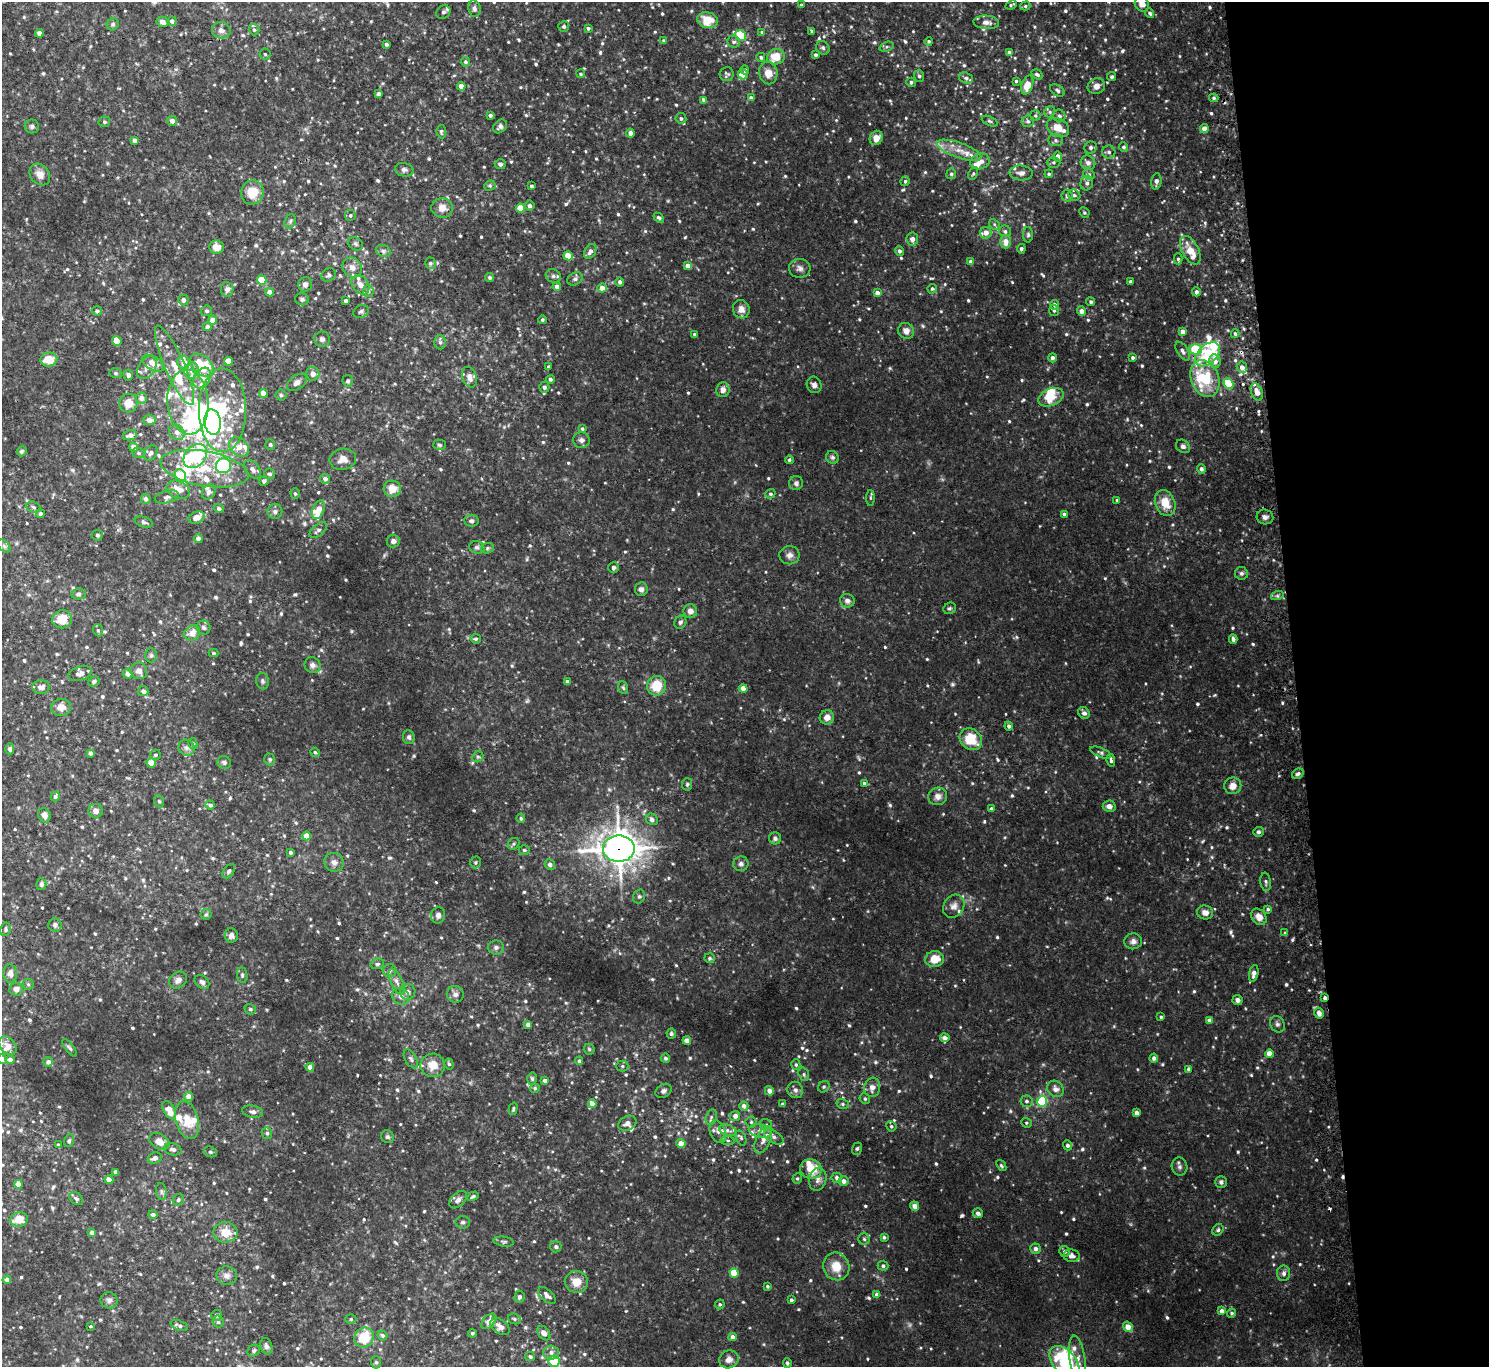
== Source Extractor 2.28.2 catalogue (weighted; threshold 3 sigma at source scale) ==
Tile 6 of 3 x 3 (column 3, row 2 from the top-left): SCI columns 3000-4486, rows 1499-2863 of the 4513 x 4444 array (HDU 1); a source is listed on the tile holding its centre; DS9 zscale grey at full resolution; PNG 1491 x 1369 px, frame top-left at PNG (2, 2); each listed source drawn as its Kron ellipse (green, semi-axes under 4 px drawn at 4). Shown black and unused: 13% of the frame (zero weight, under 2 of 3 exposures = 3% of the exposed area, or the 3 px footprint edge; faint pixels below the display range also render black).
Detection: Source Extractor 2.28.2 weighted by HDU 2 'WHT'; one run over the whole footprint, this tile lists its part. Background 0.0532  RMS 0.01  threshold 0.045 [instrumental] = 3 sigma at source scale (4.5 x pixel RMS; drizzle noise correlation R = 1.50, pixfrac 1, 0.05/0.05 arcsec/px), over >= 5 px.
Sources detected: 938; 1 too faint to see at this stretch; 5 inside a brighter object's white glare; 2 cosmic-ray / hot-pixel residue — neither listed nor drawn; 57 inside a brighter listed object's ellipse — not listed separately; of the other 873, all 500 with FLUX_AUTO >= 1.6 (the completeness limit of this list) listed and drawn (373 fainter detections not listed), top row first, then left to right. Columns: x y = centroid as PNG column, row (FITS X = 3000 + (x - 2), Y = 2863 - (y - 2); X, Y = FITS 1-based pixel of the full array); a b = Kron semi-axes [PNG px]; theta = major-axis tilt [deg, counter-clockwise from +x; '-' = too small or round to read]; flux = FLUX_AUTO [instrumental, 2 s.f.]
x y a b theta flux
1142 4 8 7 - 7
801 5 4 3 - 1.7
1011 5 6 3 24 1.6
1025 6 5 4 - 1.9
474 9 8 6 -80 3.5
443 12 7 6 - 2.9
1150 13 5 4 - 2.6
707 20 10 8 -11 19
172 21 5 4 - 3.6
162 22 6 5 - 3.3
986 22 13 6 -4 5.9
113 24 6 5 - 1.8
564 26 5 5 - 1.9
588 28 4 4 - 2
221 30 9 8 - 5.5
254 30 6 5 - 2.3
812 31 4 3 - 1.8
762 32 4 4 - 1.8
39 33 4 4 - 5.5
740 35 6 5 - 43
664 41 4 4 - 3.3
929 41 4 4 - 1.6
734 42 6 6 - 2.7
386 44 4 3 - 2.6
887 47 7 4 19 2
823 48 7 6 - 2.5
1009 52 4 4 - 2.6
265 54 5 5 - 1.7
816 55 4 4 - 2.6
761 57 4 4 - 1.7
776 57 9 7 14 17
465 62 4 4 - 2.2
745 70 4 4 - 2.5
768 73 11 9 -79 11
581 74 4 4 - 1.6
727 74 7 7 - 2.4
743 74 5 5 - 8.9
1037 74 6 4 -33 2.7
919 76 6 5 - 2.3
1112 77 4 4 - 1.9
966 78 7 5 -18 2.7
1016 81 3 3 - 1.6
911 82 5 4 - 2.5
1027 85 10 5 72 16
461 86 4 4 - 6.7
1096 86 9 7 23 5.2
1057 90 8 5 -35 2.4
378 94 4 4 - 3
751 98 4 4 - 3.4
1214 98 4 4 - 1.7
704 100 4 3 - 3.9
1050 112 6 5 - 1.6
490 115 3 3 - 2.5
1035 116 5 5 - 1.7
1059 116 6 6 - 3.1
681 118 5 5 - 2.7
172 121 5 5 - 5.3
990 121 8 4 -24 1.9
1028 121 6 5 - 2.1
104 122 6 5 - 1.7
32 126 7 7 - 2.7
500 126 8 6 43 3.5
1058 128 12 8 -30 12
1204 129 4 4 - 10
441 132 7 4 -83 1.8
630 133 4 4 - 5.2
876 138 7 6 - 8.5
135 140 4 4 - 5.4
1056 140 7 6 - 2.7
1123 147 5 4 - 2.1
1091 148 6 6 - 2.6
959 150 23 7 -20 13
1109 152 6 6 - 3
1058 156 5 4 - 4.2
980 162 10 7 18 7.7
1053 162 7 5 1 2
1088 163 7 7 - 4.7
500 164 5 5 - 2.5
404 170 9 6 -11 3.1
973 173 7 4 63 1.7
1021 173 11 7 -4 5.2
951 174 5 5 - 2
1049 174 4 3 - 1.8
1089 174 6 5 - 1.9
40 175 12 9 -50 7.5
905 181 5 4 - 2.1
1156 181 8 5 83 3.4
1087 183 7 6 - 3.8
490 186 6 5 - 1.7
531 186 4 3 - 1.9
252 192 12 11 - 20
1074 195 6 5 - 2.3
1067 196 6 5 - 4
530 205 5 5 - 3
442 208 10 10 - 8.9
520 208 4 4 - 19
1084 212 5 5 - 1.6
350 215 6 6 - 2.3
659 218 6 4 -42 2.3
290 221 7 5 69 2.3
994 224 6 4 -47 1.8
1005 231 6 5 - 2.8
986 233 6 5 - 6.6
1028 235 8 5 90 2.1
912 239 6 6 - 4.8
1005 242 7 5 -88 9.6
356 244 8 6 -33 2.3
217 247 7 6 - 11
1021 249 5 4 - 2
1190 250 15 8 -62 14
383 251 8 6 -22 2.4
590 251 8 5 58 5
899 251 5 4 - 2.9
568 256 5 4 - 13
1178 259 6 4 -90 1.6
971 262 4 4 - 3.6
430 263 6 5 - 1.9
688 266 4 4 - 6.7
352 268 10 9 - 6.8
800 268 10 9 - 4.7
329 275 7 6 - 2.2
553 276 8 6 -31 3.1
490 278 5 4 - 1.7
575 279 8 6 28 2.8
262 280 5 4 - 29
620 282 4 4 - 3.3
1131 282 3 3 - 2.2
305 284 7 7 - 4
360 285 10 8 -54 6.3
557 287 4 4 - 4.8
602 288 4 4 - 7.7
227 289 7 6 - 4.3
932 289 5 4 - 1.6
368 291 6 5 - 2.1
270 292 4 4 - 6.6
1196 292 4 4 - 3.7
877 293 4 4 - 5.5
302 299 7 6 - 2.6
183 300 5 5 - 3.8
346 301 4 4 - 3
1091 302 4 4 - 2.1
1055 305 4 4 - 3.8
741 309 9 8 - 6.8
1054 310 5 5 - 2
97 311 5 5 - 2.3
207 311 5 5 - 2.2
361 311 8 6 25 2.6
1081 311 5 4 - 6.9
213 320 4 4 - 11
542 320 4 4 - 2
207 327 4 4 - 3.7
906 331 8 7 - 6.7
1182 332 4 4 - 6.3
694 334 3 3 - 2.3
1235 334 4 3 - 1.9
322 339 7 7 - 3.1
117 341 5 4 - 25
440 342 7 6 - 2.5
1195 349 6 5 - 34
1183 351 10 5 -58 3.8
1208 354 14 9 45 48
1052 358 4 4 - 3.5
1133 358 4 4 - 2.5
49 359 8 7 - 17
228 361 4 4 - 19
1215 361 7 5 -79 6.4
153 363 12 7 -31 11
184 363 6 6 - 7.7
174 365 43 10 -66 25
202 365 14 9 -44 40
549 367 3 3 - 2.2
1242 367 6 5 - 5.6
147 368 13 8 55 5.9
191 371 8 7 - 4.5
115 373 6 5 - 1.8
313 374 7 6 - 4.6
128 375 5 4 - 2.5
469 377 10 7 -69 6.1
202 378 11 8 57 6.3
550 379 4 4 - 2.2
1205 379 19 14 -69 65
348 381 6 5 - 1.9
297 382 11 7 36 4.9
1228 384 5 5 - 46
814 385 8 7 - 3.9
544 387 5 5 - 3.5
723 390 7 6 - 5.5
1257 392 9 5 -68 8.2
263 393 4 4 - 10
281 395 5 5 - 1.9
1051 397 13 8 24 18
141 398 6 5 - 6.6
188 402 32 20 -86 47
128 403 9 9 - 12
222 410 42 23 -89 68
149 420 6 5 - 6.1
213 422 13 8 -84 140
582 429 4 4 - 1.7
177 432 8 7 - 5.6
130 435 7 5 12 5.1
581 440 8 8 - 4
270 444 5 5 - 2.2
439 445 6 5 - 1.9
1183 446 7 6 - 2.9
134 447 4 4 - 8.4
239 447 11 8 -44 11
22 451 5 4 - 1.7
138 453 6 5 - 1.8
151 453 8 6 58 3.5
195 456 14 10 46 84
832 457 6 6 - 2.2
343 459 13 10 11 8.1
789 460 4 4 - 1.8
223 466 7 7 - 96
204 469 44 17 -10 51
252 469 10 6 -50 4.3
1201 469 5 4 - 3
269 474 5 5 - 2.2
180 476 7 5 -73 84
325 479 5 5 - 4.1
264 481 4 4 - 3.5
796 483 7 7 - 3.4
392 489 8 8 - 14
178 490 12 8 -25 12
209 492 8 6 62 3.5
295 494 5 4 - 2
770 494 5 4 - 1.8
167 497 12 6 13 3.9
870 498 8 4 88 1.6
146 499 5 5 - 3.1
1117 500 3 3 - 1.7
1165 503 13 9 -68 17
33 507 7 5 -19 2.1
219 508 5 4 - 2.5
318 510 10 5 68 11
275 512 7 7 - 3.3
40 514 4 4 - 3.1
1064 514 4 4 - 2.7
1265 517 8 7 - 3.7
197 518 8 6 21 7.4
471 521 7 6 - 2.9
144 522 9 5 -18 2.2
318 530 10 5 41 3.2
97 535 5 5 - 1.9
198 538 4 4 - 5.6
393 541 6 6 - 3.6
4 546 8 5 -45 2.3
477 547 7 6 - 2.6
487 548 6 5 - 1.8
789 555 10 9 - 5
614 568 6 5 - 2.7
1241 573 6 6 - 2.6
641 589 7 6 - 3.8
78 594 7 5 9 2.2
1277 596 6 4 18 1.8
847 601 7 7 - 4.1
950 608 6 5 - 1.9
690 611 7 7 - 5.9
62 619 10 9 - 17
680 622 7 5 60 2.2
204 628 7 6 - 3.1
98 630 6 5 - 1.7
192 633 8 7 - 11
476 639 5 4 - 1.8
1233 639 4 4 - 3.2
214 653 5 4 - 1.6
151 655 7 6 - 2
313 665 8 7 - 4.5
139 671 9 8 - 5.7
80 673 12 7 17 4.6
128 674 5 4 - 6.1
94 681 6 5 - 2.1
262 681 8 6 -79 2.4
567 682 3 3 - 2.2
656 686 10 9 - 22
41 687 8 7 - 5
623 688 6 5 - 1.6
743 688 4 4 - 11
143 691 5 5 - 4.2
61 707 10 8 11 8.5
1084 713 6 5 - 3.1
827 717 7 7 - 6.9
1009 726 4 4 - 3.1
409 737 7 6 - 2.6
971 739 12 10 -43 26
193 744 5 4 - 1.7
186 748 8 7 - 3.7
10 749 5 4 - 2.5
315 752 5 4 - 1.8
90 753 4 4 - 2.9
1101 753 11 4 -22 2.5
155 755 5 5 - 2
478 757 6 5 - 1.8
270 759 6 5 - 1.7
1111 760 6 4 -81 2.8
224 762 7 6 - 2.3
151 763 4 4 - 13
1298 774 6 5 - 2.3
864 783 4 4 - 2.1
687 784 6 5 - 1.6
1233 786 8 8 - 7.6
55 796 5 4 - 2.6
938 796 9 8 - 6.1
159 801 6 5 - 1.7
210 805 5 4 - 2.8
1109 806 6 5 - 5
991 809 4 3 - 3.4
96 811 7 6 - 5
44 815 7 6 - 4.8
521 818 5 4 - 2
652 819 6 5 - 2.7
1258 832 5 5 - 1.9
306 836 4 4 - 14
775 838 6 6 - 2.6
514 844 6 5 - 1.8
619 849 16 13 0 1200
524 850 5 4 - 1.8
290 852 4 3 - 2.2
334 862 10 9 - 5.5
475 862 6 5 - 1.8
550 864 5 5 - 3.9
741 864 7 7 - 3.5
229 871 8 5 53 2.6
1266 882 9 5 -81 2.4
41 884 6 5 - 2.3
639 896 7 5 75 2.4
954 906 12 10 54 6.5
1268 909 4 4 - 1.9
1205 912 8 7 - 6.4
206 914 5 5 - 1.7
438 915 8 7 - 4
1259 917 9 7 -53 7.4
55 925 6 6 - 3.1
5 929 7 5 80 2.1
1285 933 4 3 - 1.6
231 935 7 6 - 4.3
1133 941 9 8 - 4.3
496 947 8 7 - 3.1
709 958 5 5 - 2
934 959 9 8 - 15
377 964 7 5 14 2.1
389 971 7 6 - 2.3
1254 973 9 4 77 4.7
10 974 9 7 -87 5.3
242 975 8 5 -82 2.1
178 980 10 7 38 4.4
202 982 8 6 -39 3.6
397 982 14 6 -66 5.1
28 984 6 5 - 1.8
16 989 7 6 - 5.2
408 992 8 7 - 4.5
455 994 8 8 - 4.3
401 996 9 8 - 6
1324 998 4 3 - 2.9
1238 1000 5 5 - 3.9
250 1009 6 5 - 2.3
1319 1013 5 4 - 6
1161 1017 3 3 - 1.6
1209 1020 4 4 - 5.9
528 1024 4 4 - 4
1277 1024 8 7 - 3.1
671 1033 5 4 - 1.7
945 1038 5 4 - 5.2
687 1040 4 4 - 6.8
8 1045 10 7 -46 6.5
69 1048 10 4 -52 2.2
589 1049 5 5 - 1.6
1269 1054 4 4 - 12
665 1058 4 4 - 2.6
1154 1058 4 4 - 3.3
2 1059 5 4 - 3.6
411 1059 10 5 -60 3
10 1060 5 4 - 3.6
579 1061 4 4 - 2
48 1062 5 5 - 3.9
449 1064 6 4 -73 1.8
433 1065 12 11 - 14
796 1065 5 4 - 1.6
622 1066 6 5 - 1.8
310 1067 4 4 - 7.4
1189 1069 4 4 - 3.5
804 1074 7 5 -71 2.1
532 1079 6 4 -87 2
545 1080 4 4 - 3.2
824 1087 6 5 - 1.8
872 1087 10 8 79 6.9
535 1088 5 4 - 1.7
1055 1089 9 7 -46 5.5
795 1090 8 7 - 4.3
663 1091 9 6 30 3
769 1091 5 4 - 6
189 1097 4 4 - 11
865 1099 6 5 - 1.8
1027 1101 6 6 - 2.5
1042 1101 5 5 - 86
592 1104 4 4 - 11
782 1104 4 3 - 2.2
843 1104 6 5 - 1.9
744 1106 5 4 - 4.1
513 1109 6 3 75 1.6
169 1110 9 5 -61 13
253 1112 10 6 -11 4
1137 1113 4 4 - 5
735 1116 5 5 - 5.1
711 1117 8 5 71 2.2
187 1120 19 11 -75 18
751 1122 5 5 - 1.9
627 1123 9 7 28 5
1026 1123 5 4 - 1.6
766 1125 6 5 - 2
891 1126 5 5 - 1.8
728 1130 9 5 -20 2.8
760 1131 12 6 -11 5.6
718 1132 12 7 -70 6
267 1133 6 5 - 2.2
387 1137 7 6 - 2.5
774 1137 11 6 -33 3.8
741 1138 8 5 -68 2
727 1140 7 4 -7 1.9
763 1140 14 7 66 7.1
69 1141 6 5 - 2
159 1141 10 7 -30 9.7
681 1144 4 4 - 11
58 1145 4 4 - 1.9
1067 1145 5 4 - 2.8
173 1149 9 6 -14 4.1
857 1149 6 5 - 1.7
210 1152 7 5 -21 1.8
155 1158 7 5 20 3.7
1001 1165 6 4 -52 1.7
1180 1167 9 7 -79 3.3
811 1169 11 9 -19 18
116 1172 4 4 - 5.2
797 1178 5 5 - 1.8
837 1178 5 5 - 4.4
818 1179 11 8 78 5.8
109 1180 4 4 - 8.2
844 1181 5 5 - 4.6
1221 1182 6 5 - 2.5
18 1184 4 4 - 8.8
161 1191 8 5 -84 2.2
473 1196 6 4 30 1.7
76 1198 8 5 -41 3.2
178 1200 6 5 - 2.4
458 1200 10 6 43 4.8
915 1206 4 4 - 5.9
978 1213 5 4 - 3.1
153 1215 4 4 - 3.5
19 1219 9 7 13 13
463 1222 7 6 - 2.5
1218 1230 6 5 - 2
225 1232 12 10 1 16
92 1233 4 4 - 6.3
884 1237 4 4 - 1.6
864 1239 6 5 - 1.9
504 1242 10 5 -8 2.2
556 1247 6 5 - 2.2
1035 1249 5 5 - 4.7
1065 1251 5 5 - 2.8
1072 1256 8 6 -10 4.8
836 1266 14 13 - 16
883 1266 5 5 - 2.4
734 1273 4 4 - 25
1284 1273 8 6 -90 3.5
227 1276 10 9 - 5.5
7 1280 4 4 - 4
576 1282 11 10 - 13
767 1286 3 3 - 1.6
877 1294 4 4 - 5
547 1295 10 6 -42 5.3
519 1297 6 5 - 2.6
109 1300 8 8 - 3.9
791 1300 4 3 - 2.1
720 1304 5 4 - 1.9
1222 1311 4 4 - 5.1
1232 1313 4 4 - 1.9
217 1315 5 5 - 2.1
351 1319 5 5 - 1.6
514 1319 6 5 - 1.8
489 1321 9 6 48 8.8
218 1322 6 5 - 2.3
179 1325 9 5 -20 2.9
90 1326 3 3 - 1.7
500 1327 11 7 -35 7
1128 1327 5 4 - 10
472 1333 4 4 - 1.6
544 1333 8 5 -52 6.4
382 1335 5 4 - 2.1
733 1337 4 4 - 7.1
364 1338 10 9 - 31
266 1346 8 6 -72 3.7
254 1351 6 5 - 2.4
551 1353 7 7 - 4.4
530 1356 5 4 - 2.4
1077 1358 23 8 -81 10
729 1359 10 9 - 5.7
554 1361 6 5 - 29
376 1362 6 5 - 1.8
1065 1362 18 11 -49 92
787 1363 4 3 - 1.8
Overlapping masked pixels (flux is a lower limit): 3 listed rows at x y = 1242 367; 619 849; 1324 998
Isophote crosses this tile's border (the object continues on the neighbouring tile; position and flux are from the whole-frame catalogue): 5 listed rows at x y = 1142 4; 707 20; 2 1059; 554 1361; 1065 1362